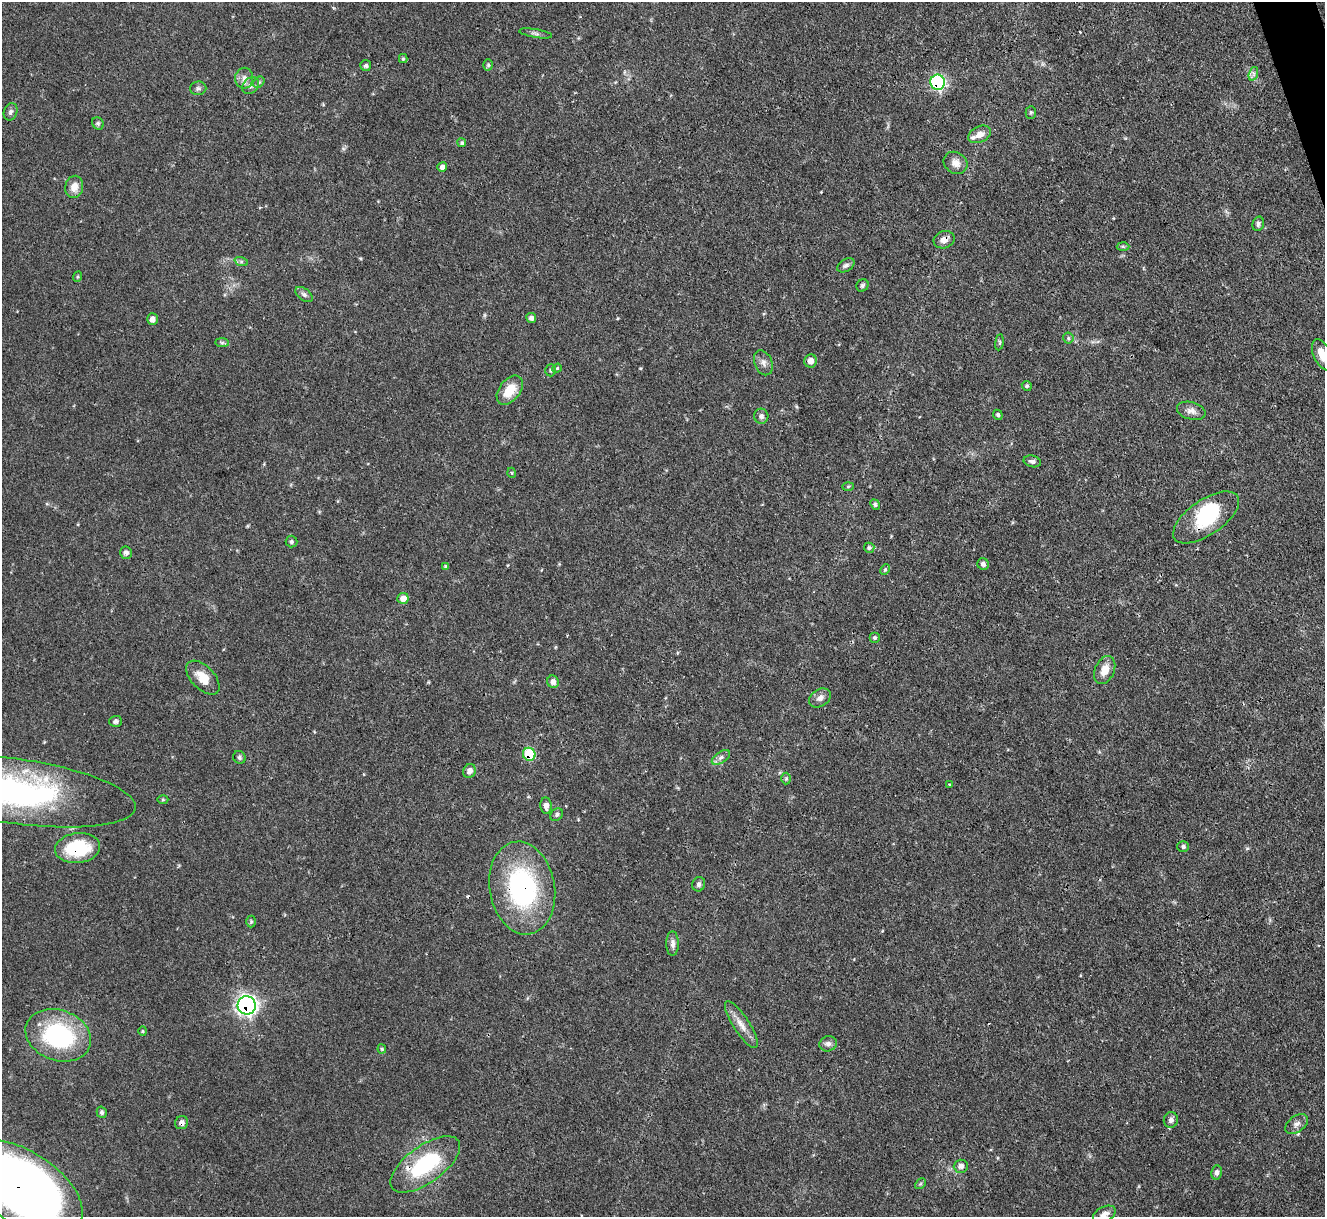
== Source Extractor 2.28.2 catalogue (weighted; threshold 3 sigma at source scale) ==
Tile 10 of 4 x 4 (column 2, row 3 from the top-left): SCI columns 1324-2646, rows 1488-2702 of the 5294 x 5277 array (HDU 1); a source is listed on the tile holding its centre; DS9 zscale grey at full resolution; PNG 1327 x 1219 px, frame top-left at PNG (2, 2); each listed source drawn as its Kron ellipse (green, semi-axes under 4 px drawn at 4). Shown black and unused: <1% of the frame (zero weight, under 3 of 4 exposures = <1% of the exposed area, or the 3 px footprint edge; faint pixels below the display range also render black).
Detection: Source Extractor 2.28.2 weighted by HDU 2 'WHT'; one run over the whole footprint, this tile lists its part. Background 0.0874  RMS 0.0043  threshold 0.0193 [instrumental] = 3 sigma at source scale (4.5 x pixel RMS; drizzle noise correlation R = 1.50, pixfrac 1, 0.05/0.05 arcsec/px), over >= 5 px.
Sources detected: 96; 1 inside a brighter object's white glare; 2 cosmic-ray / hot-pixel residue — neither listed nor drawn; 2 inside a brighter listed object's ellipse — not listed separately; the other 91 listed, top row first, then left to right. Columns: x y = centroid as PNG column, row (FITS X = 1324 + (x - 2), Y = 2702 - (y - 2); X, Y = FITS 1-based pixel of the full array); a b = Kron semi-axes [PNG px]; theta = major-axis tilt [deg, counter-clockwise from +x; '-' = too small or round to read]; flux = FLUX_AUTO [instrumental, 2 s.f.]
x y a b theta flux
535 33 17 3 -9 1.2
403 59 4 4 - 0.55
488 65 5 4 - 0.69
366 66 5 5 - 0.99
1253 74 7 4 72 1.1
244 78 10 9 - 2.6
259 82 6 5 - 0.73
938 82 7 7 - 66
250 86 9 7 48 1.7
198 88 8 7 - 1.2
10 112 9 6 68 1.3
1031 112 6 5 - 0.79
98 123 6 5 - 0.82
980 134 12 8 26 3.6
462 143 4 4 - 0.81
955 163 12 10 -32 3.4
442 167 5 4 - 1.5
74 187 11 9 78 3.9
1258 224 7 5 74 1.1
944 240 11 8 19 3.1
1123 246 6 4 -2 0.66
241 261 7 4 -19 0.81
846 265 9 6 31 1.3
77 277 5 3 - 0.47
862 285 6 5 - 0.84
304 294 10 6 -37 1.4
531 318 5 5 - 1.6
152 319 6 5 - 2.1
1068 338 5 5 - 0.71
999 342 8 4 82 0.68
222 343 7 4 0 0.82
1322 355 16 8 -65 6.5
810 361 7 6 - 2.4
763 363 13 8 -68 2.2
557 368 5 4 - 0.51
551 370 6 5 - 0.78
1027 386 5 4 - 0.76
510 390 17 10 52 8.3
1191 411 15 8 -15 2.8
998 415 5 4 - 0.84
761 416 7 7 - 1.6
1032 461 9 5 -14 1.2
512 473 5 3 - 0.4
848 486 6 4 2 0.52
875 505 5 4 - 0.74
1206 517 38 17 34 24
291 542 6 6 - 0.85
869 548 5 5 - 0.78
126 553 6 6 - 1.5
983 564 6 5 - 1.4
445 566 4 3 - 0.43
885 570 6 4 63 0.6
403 598 5 5 - 3.4
874 638 5 5 - 0.71
1105 670 15 9 65 5
203 678 21 11 -46 7.3
553 682 6 6 - 2
820 698 12 8 34 2.2
116 721 6 5 - 1.1
529 754 6 6 - 19
239 757 6 6 - 0.92
721 757 10 5 34 1.7
469 771 7 6 - 2.6
786 779 6 5 - 0.63
949 784 3 2 - 0.34
12 791 125 32 -8 150
163 800 5 3 - 0.5
546 806 8 5 -84 2.1
557 815 7 5 47 0.92
1183 846 6 5 - 0.91
78 848 22 15 6 26
699 884 7 6 - 1.3
522 888 47 32 -80 65
251 922 6 5 - 0.66
673 944 12 6 -90 1.9
247 1005 9 9 - 150
741 1025 27 8 -57 4.8
143 1031 5 4 - 0.51
58 1035 33 25 -19 52
828 1044 9 7 21 1.7
382 1049 4 4 - 0.46
102 1112 6 5 - 0.97
1171 1120 8 7 - 1.6
182 1123 7 6 - 1.7
1297 1124 13 8 38 2.1
425 1164 41 18 36 35
961 1166 7 6 - 2.1
1217 1172 7 5 83 1.4
920 1184 6 4 44 0.64
22 1187 68 36 -33 450
1104 1214 12 7 28 2.4
Overlapping masked pixels (flux is a lower limit): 10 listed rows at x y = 938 82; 944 240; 1206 517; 529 754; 78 848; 522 888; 247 1005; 182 1123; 425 1164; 22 1187
Isophote crosses this tile's border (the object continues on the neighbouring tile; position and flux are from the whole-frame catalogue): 4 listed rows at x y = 1322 355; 12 791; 22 1187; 1104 1214